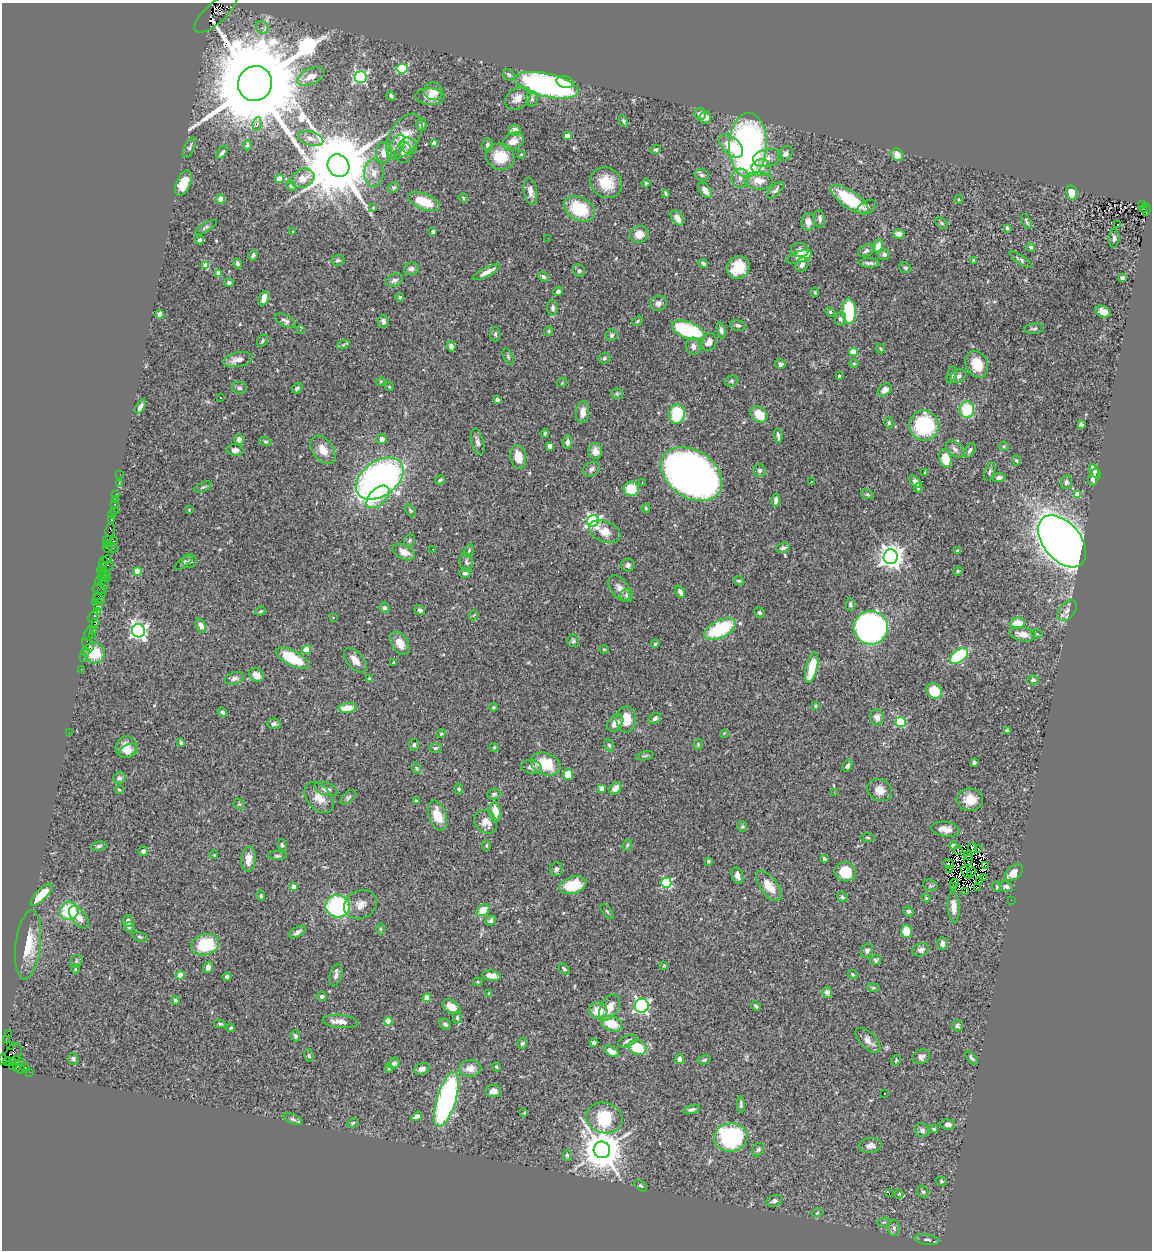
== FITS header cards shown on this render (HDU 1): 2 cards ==
NAXIS1  =                 1150
NAXIS2  =                 1248

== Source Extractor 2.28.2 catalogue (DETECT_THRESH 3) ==
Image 1150 x 1248 px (HDU 1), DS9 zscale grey, 1 PNG px = 1 image px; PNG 1154 x 1252 px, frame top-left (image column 1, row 1248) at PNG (2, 3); each listed source drawn as its Kron ellipse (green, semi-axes under 4 px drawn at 4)
Background 0.694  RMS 0.043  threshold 0.129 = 3 sigma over >= 5 px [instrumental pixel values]
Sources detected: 524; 6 with non-positive FLUX_AUTO (blend fragments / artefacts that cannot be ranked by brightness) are neither listed nor drawn; of the other 518, the 500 brightest by FLUX_AUTO listed and drawn (18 fainter detections omitted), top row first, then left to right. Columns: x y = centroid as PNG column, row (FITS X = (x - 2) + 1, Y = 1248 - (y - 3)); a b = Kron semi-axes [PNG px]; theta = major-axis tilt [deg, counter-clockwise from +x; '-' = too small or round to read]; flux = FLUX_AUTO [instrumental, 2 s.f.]
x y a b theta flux
216 13 27 10 42 1100
262 27 7 6 - 8.8
402 69 5 5 - 190
509 75 6 5 - 5.1
311 76 15 7 25 23
361 77 6 5 - 440
565 82 9 5 -13 41
255 84 18 16 60 74000
547 85 32 11 -13 660
433 91 9 8 - 34
391 96 5 3 - 5.5
430 97 14 8 -2 25
518 98 14 10 36 24
532 99 7 6 - 7.9
700 114 6 5 - 19
705 118 6 6 - 14
623 121 6 4 -63 4.2
257 124 7 4 82 11
421 124 6 5 - 8.8
514 130 6 5 - 12
404 136 25 14 58 62
567 136 4 4 - 28
311 139 13 7 -17 15
513 141 11 8 25 29
434 144 4 4 - 42
247 145 5 4 - 6.5
488 145 6 5 - 8.3
748 145 32 19 88 880
409 146 9 7 -44 16
731 146 14 8 -42 61
396 147 13 6 61 17
189 148 11 5 65 7.3
656 150 5 4 - 5.7
222 152 8 3 49 6.3
404 152 10 8 88 17
384 153 10 8 -87 30
521 154 3 3 - 2.8
785 154 8 6 47 8.6
897 155 6 5 - 28
500 157 14 13 - 73
767 158 14 9 11 23
338 166 12 10 -54 40000
761 168 10 8 3 19
374 173 14 10 -88 25
702 175 7 5 -17 6.6
302 178 12 9 24 31
740 178 9 8 - 19
279 179 4 4 - 41
758 181 14 8 -6 37
183 183 13 7 66 57
606 183 17 14 -40 67
646 183 4 4 - 4.1
291 186 5 4 - 4.7
394 187 5 5 - 5.7
705 190 9 5 -52 22
775 190 10 5 46 8.7
530 191 13 6 -82 19
666 193 4 2 - 3.3
1072 193 7 5 -77 50
463 198 5 4 - 3.6
221 199 4 4 - 35
850 199 22 8 -34 130
959 199 4 3 - 2.7
424 202 17 7 -21 77
1142 205 3 2 - 56
867 207 10 6 30 9.8
373 208 4 3 - 2.1
1144 208 4 3 - 86
579 209 16 11 -28 120
1147 210 5 3 - 190
677 218 8 5 -56 22
820 219 9 5 -80 8.3
808 222 9 6 -87 21
1026 222 8 3 -62 5.2
942 223 7 5 -40 5.2
1117 224 3 3 - 31
206 227 12 4 31 6
1007 228 4 3 - 5.9
293 232 3 2 - 2.6
433 232 4 3 - 7.9
639 234 9 8 - 30
899 234 6 4 -3 14
548 238 2 2 - 2.1
1114 238 9 5 87 8.1
200 240 4 4 - 8.9
878 246 7 5 67 28
1031 247 5 4 - 5.1
800 250 9 7 -6 14
866 250 9 5 27 9
884 254 6 5 - 6.4
253 255 5 4 - 6.4
799 257 13 5 19 56
338 260 6 5 - 7.1
1021 260 13 4 -35 7.3
973 261 4 3 - 7.5
237 263 5 4 - 6.2
703 263 5 3 - 6.2
869 263 10 4 -3 8.5
206 265 4 4 - 61
802 265 7 6 - 13
738 268 12 10 50 71
905 268 6 5 - 5.6
411 269 7 6 - 11
579 271 6 5 - 5.7
487 272 15 4 28 21
219 273 4 4 - 34
543 277 5 4 - 5.7
1123 277 4 3 - 8.7
394 280 8 6 22 11
229 283 4 4 - 5.9
558 291 5 4 - 7.8
815 292 4 3 - 2.9
400 297 4 4 - 4
264 298 7 5 66 27
658 303 8 7 - 13
553 308 8 5 -89 8.4
849 311 13 6 -89 210
830 312 5 4 - 4.4
1103 312 8 5 -27 21
160 314 4 4 - 37
840 319 7 5 84 8
285 321 11 5 -28 9.5
637 321 5 4 - 4
383 322 6 5 - 8.8
738 325 8 5 -13 7
1034 329 10 5 5 6.4
301 330 3 3 - 4.8
688 330 17 8 -21 230
721 330 8 4 -75 7.7
549 331 5 4 - 3.2
495 334 7 5 88 5.2
612 335 6 6 - 5.8
262 341 6 5 - 5.1
709 342 9 7 64 21
343 345 6 4 19 4.8
451 346 5 4 - 11
693 346 8 7 - 13
881 349 5 3 - 3.2
853 352 4 4 - 62
508 356 9 4 -64 4.9
604 358 6 5 - 5.3
238 360 15 7 11 23
780 364 5 5 - 7.8
854 364 4 3 - 2.9
977 364 14 10 -65 55
952 375 9 5 77 6.1
839 376 3 3 - 4
958 376 8 6 30 10
381 381 4 3 - 2.7
731 381 7 5 21 5.6
562 383 5 3 - 2.2
389 387 5 4 - 3.4
239 388 7 6 - 6.8
297 388 6 4 45 6.6
885 390 8 5 38 17
617 394 6 5 - 4.3
220 398 3 2 - 12
497 400 4 3 - 17
140 407 8 4 60 13
967 410 8 7 - 100
583 412 11 6 84 23
677 414 10 7 80 150
759 414 9 7 -42 72
889 423 6 4 -78 4.8
1081 424 4 4 - 5.5
924 425 15 15 - 240
545 433 5 3 - 3.9
778 436 7 3 -80 7.2
239 439 5 4 - 13
382 439 5 5 - 15
265 441 6 4 -17 4.4
477 442 13 6 -75 11
567 442 7 5 85 9.9
550 446 4 3 - 23
1004 446 5 5 - 3.9
955 449 10 6 -41 11
235 450 8 5 -6 14
323 450 16 10 -54 35
970 450 8 5 61 7.5
595 451 8 7 - 21
518 457 12 7 -79 39
945 458 9 6 -79 64
1016 460 5 4 - 3.8
591 469 9 6 33 11
759 470 6 6 - 7.2
1095 471 8 4 -59 11
990 472 10 5 69 6
925 473 4 3 - 3.2
120 474 2 2 - 6.7
691 474 33 23 -34 1800
1094 477 9 4 72 12
999 478 6 4 12 9
380 479 26 17 36 1300
440 480 5 3 - 4.9
811 482 3 2 - 2.8
915 482 8 4 -44 12
1066 482 7 5 78 7.4
119 483 3 2 - 6.9
642 483 3 2 - 4.3
203 487 9 4 25 5.5
918 488 4 3 - 4
631 489 7 7 - 66
116 494 3 2 - 49
867 494 6 4 -18 4.8
1077 494 4 4 - 54
378 497 14 8 44 47
115 499 3 2 - 15
776 500 7 4 80 8.7
114 505 3 3 - 87
646 508 4 3 - 3.5
115 510 2 2 - 9.7
189 510 4 3 - 2.4
410 511 7 4 -52 4.5
112 514 4 3 - 30
111 519 4 3 - 100
593 521 6 6 - 620
110 530 7 4 80 160
605 532 16 10 -22 33
107 540 4 3 - 51
114 541 4 3 - 110
410 541 7 5 56 5.4
1062 541 30 18 -50 3500
106 545 3 3 - 41
113 548 5 2 - 53
783 548 7 5 14 7.6
108 549 5 3 - 68
433 549 2 2 - 3
469 551 7 4 63 4.1
957 551 3 3 - 6.3
404 552 12 7 -26 25
891 557 7 7 - 2500
107 559 4 3 - 160
189 561 7 7 - 7.1
103 562 6 3 80 110
184 562 10 4 37 5.9
466 562 9 6 -80 9
628 565 7 6 - 8.4
105 567 8 4 19 140
101 571 5 2 - 55
138 571 4 4 - 76
958 571 5 4 - 3.4
105 573 4 3 - 110
465 573 5 5 - 7
103 577 5 3 - 210
106 578 4 2 - 190
99 581 4 2 - 120
739 581 5 4 - 4.7
104 584 5 2 - 77
619 588 14 8 -54 21
99 589 6 5 - 100
680 592 6 4 -63 14
100 594 8 3 42 97
627 595 6 6 - 7.3
99 599 6 3 -10 160
96 603 4 3 - 37
850 605 6 5 - 7.2
98 607 3 3 - 39
384 608 5 4 - 6.6
420 610 5 5 - 6.3
1067 610 12 7 52 16
260 611 5 4 - 3.7
98 612 3 3 - 95
759 613 5 5 - 6.2
474 615 5 3 - 2.6
93 617 6 3 61 58
333 618 3 2 - 3
96 622 3 3 - 80
1018 623 7 5 6 47
201 626 7 4 -67 14
871 628 17 17 - 860
720 629 17 8 26 210
93 630 3 2 - 30
138 631 6 6 - 1000
89 633 8 3 73 94
1022 634 14 7 -10 26
1037 634 5 3 - 2.8
92 635 2 2 - 17
573 641 6 5 - 5.4
400 643 13 8 -58 27
655 644 4 3 - 3.9
88 645 7 4 -52 170
604 649 5 3 - 2.4
306 650 4 4 - 65
85 651 2 2 - 20
94 653 10 10 - 69
959 656 10 6 37 230
84 657 2 2 - 18
293 658 18 7 -27 120
355 660 15 8 -50 25
394 662 3 2 - 2.7
812 668 15 5 76 100
81 669 2 2 - 7.8
256 675 8 6 -32 21
234 678 9 6 19 11
369 678 3 3 - 2.4
1033 680 5 4 - 6.3
934 691 8 7 - 71
815 706 4 4 - 3.5
493 707 4 3 - 3.5
348 708 9 5 4 54
223 712 5 4 - 4.9
877 717 8 7 - 15
655 718 7 5 35 7.3
626 719 13 10 88 47
901 722 5 5 - 140
615 723 10 7 51 24
274 724 6 5 - 8.6
1007 730 4 3 - 5.6
69 732 2 2 - 57
724 733 3 3 - 2.2
441 734 5 3 - 3.7
181 743 4 3 - 5.1
698 744 5 4 - 3.4
414 745 6 5 - 6.8
609 745 6 5 - 5.7
126 747 11 10 - 32
494 747 4 4 - 2.9
435 748 6 5 - 5.3
128 751 9 6 24 16
645 756 9 3 13 5
974 762 4 3 - 12
546 764 15 11 -21 92
847 766 6 4 61 8
531 767 10 6 -11 15
416 768 6 4 -62 3.9
568 774 5 5 - 46
119 778 6 5 - 8.7
602 788 4 4 - 34
615 788 7 5 50 19
326 789 12 6 -18 14
459 789 5 4 - 4.9
119 790 4 2 - 2.9
880 790 12 10 -27 27
834 793 3 2 - 3
494 794 6 5 - 7.2
348 797 9 5 40 7.3
319 798 17 12 -49 33
970 800 13 11 -3 39
416 801 4 4 - 3.3
239 804 6 5 - 4.4
495 812 10 5 -86 43
437 815 16 8 -71 55
486 822 13 10 -51 29
742 827 5 5 - 3.9
945 829 14 7 -8 22
868 838 7 3 -1 4.1
282 845 6 4 -75 5.7
627 845 6 4 68 4
99 846 8 4 9 5.5
486 846 5 4 - 3.5
953 846 4 4 - 20
972 848 5 3 - 3.3
978 849 3 2 - 3.7
958 850 4 2 - 4.3
143 851 5 5 - 11
214 855 4 2 - 2.2
968 855 5 2 - 4.2
278 856 9 3 0 4.4
248 859 12 7 86 29
824 859 3 3 - 9
968 860 5 2 - 7.7
708 861 4 3 - 4.1
949 864 6 3 -36 7.4
986 865 4 2 - 4.8
556 869 7 6 - 7.9
949 869 2 2 - 2.5
845 872 10 9 - 74
966 872 7 3 -54 4
972 872 5 2 - 2.2
1014 873 11 6 38 25
738 876 8 5 -73 13
983 878 3 2 - 3.9
980 881 2 2 - 3.4
666 883 5 5 - 250
954 883 4 2 - 3.3
573 885 14 8 16 78
930 885 7 5 -19 5.1
294 886 4 4 - 18
769 886 18 8 -53 43
954 886 3 2 - 2.4
1006 886 7 5 -9 8.6
977 887 3 2 - 12
997 887 5 4 - 3.7
966 891 3 2 - 6.6
41 895 15 5 45 43
261 896 5 4 - 4.5
842 897 5 4 - 4.5
926 898 4 3 - 2.2
1011 900 2 2 - 18
360 904 17 14 27 28
338 906 12 11 - 320
954 906 16 6 -87 24
483 910 7 5 39 52
69 911 9 9 - 140
908 911 5 4 - 5
607 912 9 3 -50 3.7
79 917 13 7 -51 29
128 921 6 5 - 12
491 921 5 4 - 8.1
129 927 5 5 - 6.3
381 929 6 4 -89 3.8
906 931 6 5 - 52
297 932 9 5 32 10
140 937 8 4 -14 4.7
942 944 6 5 - 10
28 945 35 12 83 82
205 945 14 10 15 150
921 950 8 6 18 13
867 951 7 6 - 6.7
876 960 6 4 36 5.3
76 961 7 5 48 5.2
664 965 3 2 - 4
208 967 6 5 - 15
75 969 5 3 - 2.4
564 969 6 4 -47 5.6
853 974 5 4 - 3.1
180 975 4 4 - 47
336 975 11 6 75 10
491 976 9 5 -8 22
227 977 4 4 - 7.4
477 982 5 4 - 3.3
873 988 6 4 -6 4.5
827 992 5 5 - 14
489 993 4 3 - 2.3
322 996 5 5 - 7.1
427 998 4 4 - 43
175 1000 4 4 - 4.3
642 1006 7 7 - 570
756 1006 5 3 - 4.3
451 1007 10 6 -30 30
609 1008 14 8 59 38
598 1010 9 8 - 49
457 1017 6 4 -90 4.2
341 1021 18 6 -6 20
388 1021 4 4 - 69
220 1024 6 4 -10 4.6
445 1024 6 5 - 7.3
611 1024 11 7 -20 60
957 1026 6 5 - 5.8
231 1028 4 3 - 3.3
8 1034 2 2 - 7.5
295 1036 5 4 - 5.6
6 1039 4 3 - 61
868 1040 15 8 -44 20
628 1041 10 5 24 11
522 1043 5 5 - 5.3
594 1043 4 4 - 9.3
10 1046 3 2 - 22
638 1047 9 7 -21 85
611 1051 8 4 -29 26
14 1053 10 7 61 360
309 1056 6 5 - 4.3
921 1057 9 7 20 12
972 1058 8 4 -48 6.1
73 1059 6 5 - 6.9
679 1059 5 4 - 7.8
3 1060 5 3 - 28
704 1060 7 4 11 5.2
896 1060 6 3 58 2.9
12 1061 4 3 - 130
16 1061 4 3 - 190
8 1062 4 3 - 21
394 1063 6 5 - 12
13 1065 3 2 - 36
19 1065 7 3 56 120
496 1067 4 3 - 3
25 1068 5 3 - 92
389 1068 4 4 - 4.9
470 1068 11 8 1 25
20 1069 5 3 - 82
422 1069 8 5 20 14
30 1072 2 2 - 18
493 1091 8 6 5 16
885 1094 3 2 - 2.9
446 1099 28 9 73 630
741 1104 8 3 -87 6.1
692 1109 9 4 16 7.9
524 1113 4 4 - 2.9
417 1116 6 4 32 14
604 1118 18 15 -17 230
293 1119 10 5 -24 6.8
353 1123 6 4 25 4.5
948 1124 7 5 -7 10
934 1129 4 3 - 3.9
922 1130 7 6 - 10
731 1137 16 14 6 450
870 1145 11 7 9 15
602 1150 8 8 - 9100
758 1150 7 5 58 5.8
567 1155 5 4 - 4.2
941 1181 6 4 -16 3.9
641 1186 7 4 -37 4.2
923 1192 6 5 - 5.4
889 1193 3 2 - 24
899 1194 5 4 - 3.5
774 1201 8 5 20 8.3
817 1213 5 3 - 3
884 1222 6 4 11 4.2
894 1228 8 5 90 8.5
927 1240 12 5 -9 9.9
At the frame edge (FLAGS 8, measured only in part): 2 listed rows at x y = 216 13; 3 1060
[18 fainter detections neither listed nor drawn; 6 non-positive-flux detections neither listed nor drawn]